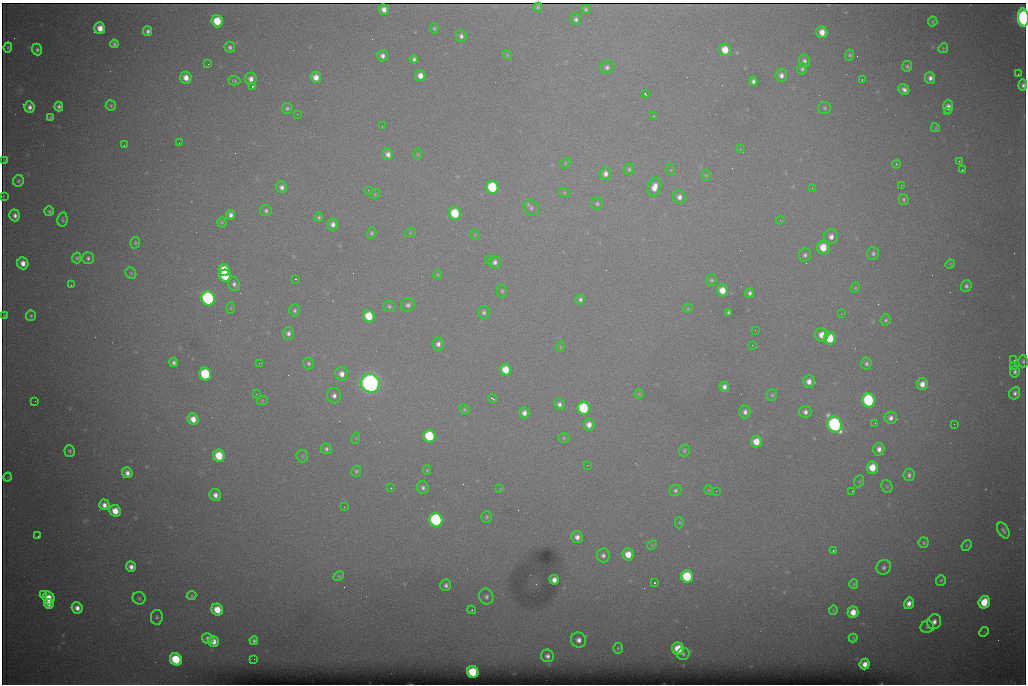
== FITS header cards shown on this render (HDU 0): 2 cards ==
NAXIS1  =                 1024 /fastest changing axis
NAXIS2  =                  682 /next to fastest changing axis

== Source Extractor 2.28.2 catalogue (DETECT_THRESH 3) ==
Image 1024 x 682 px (HDU 0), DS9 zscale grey, 1 PNG px = 1 image px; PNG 1028 x 686 px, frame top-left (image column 1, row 682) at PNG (2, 3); each listed source drawn as its Kron ellipse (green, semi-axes under 4 px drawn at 4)
Background 6720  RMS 56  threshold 167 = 3 sigma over >= 5 px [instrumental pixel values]
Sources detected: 256; all 256 listed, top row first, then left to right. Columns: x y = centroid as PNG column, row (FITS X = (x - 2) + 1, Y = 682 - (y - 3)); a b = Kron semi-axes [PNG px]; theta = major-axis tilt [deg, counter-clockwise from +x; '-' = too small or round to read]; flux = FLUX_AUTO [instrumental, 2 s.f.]
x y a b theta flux
538 7 4 3 - 6.5e+03
384 9 5 5 - 2.7e+04
586 9 4 4 - 8.0e+03
1023 18 9 5 -86 1.3e+06
576 19 6 5 - 1.2e+04
217 21 6 5 - 1.3e+05
933 21 5 5 - 6.2e+03
100 28 6 5 - 4.6e+04
434 28 5 3 - 6.1e+03
148 31 5 4 - 1.4e+04
822 32 6 5 - 4.4e+04
461 36 6 5 - 1.3e+04
114 44 4 4 - 8.5e+03
8 47 5 3 - 5.0e+03
230 47 5 5 - 1.1e+04
943 48 5 4 - 4.8e+03
37 49 6 5 - 1.0e+04
725 50 6 5 - 6.9e+04
507 55 5 4 - 4.4e+03
850 55 5 5 - 8.1e+03
383 56 5 5 - 1.7e+04
414 59 4 4 - 1.1e+04
804 61 6 5 - 1.5e+04
208 64 3 2 - 3.1e+03
907 66 5 5 - 8.5e+03
607 67 6 6 - 1.3e+04
802 69 5 5 - 1.1e+04
1018 74 2 2 - 1.4e+04
781 75 6 6 - 2.1e+04
420 76 5 5 - 3.2e+04
186 77 6 5 - 3.9e+04
316 77 5 5 - 3.6e+04
930 78 6 5 - 1.9e+04
251 79 6 5 - 2.4e+04
862 79 3 2 - 4.6e+03
234 81 6 4 -3 7.3e+03
753 81 4 4 - 1.2e+04
1023 85 5 4 - 1.3e+04
252 86 3 3 - 8.7e+04
904 89 6 5 - 1.9e+04
645 94 3 2 - 4.7e+03
111 105 5 5 - 7.1e+03
59 106 5 4 - 1.2e+04
30 107 6 5 - 1.9e+04
948 107 7 5 88 2.6e+04
287 108 5 5 - 8.1e+03
825 108 6 6 - 7.2e+03
947 112 2 2 - 3.6e+03
297 114 2 2 - 2.2e+03
653 116 2 2 - 2.1e+03
50 118 4 3 - 5.1e+03
382 126 2 2 - 1.5e+03
935 128 4 3 - 4.4e+03
179 143 3 2 - 3.9e+03
124 145 2 2 - 1.8e+03
740 149 3 3 - 3.2e+03
388 154 6 5 - 2.2e+04
417 154 5 3 - 3.8e+03
4 160 3 2 - 3.2e+03
959 161 2 2 - 2.2e+03
565 163 6 4 48 5.0e+03
896 164 4 3 - 4.2e+03
629 169 6 5 - 7.5e+03
671 170 6 4 -72 4.1e+03
962 170 3 2 - 2.4e+03
605 174 6 6 - 2.2e+04
706 175 5 4 - 4.8e+03
18 181 6 5 - 8.2e+03
901 185 2 2 - 1.4e+03
282 187 6 5 - 1.7e+04
492 187 6 6 - 2.8e+05
654 187 9 6 72 4.3e+04
812 188 3 2 - 4.2e+03
368 190 3 2 - 9.0e+03
564 192 5 3 - 4.5e+03
375 194 5 4 - 4.6e+03
3 196 3 2 - 2.5e+03
679 197 7 6 - 2.1e+04
904 199 5 5 - 7.4e+03
597 203 6 6 - 8.8e+03
531 208 8 7 - 1.3e+04
49 211 5 5 - 8.3e+03
266 211 6 5 - 1.0e+04
455 213 6 6 - 1.6e+05
15 215 6 5 - 1.8e+04
231 215 5 4 - 1.7e+04
319 217 5 4 - 7.4e+03
62 219 7 5 80 7.4e+03
780 220 4 4 - 4.2e+03
222 222 5 4 - 4.9e+03
333 224 6 5 - 1.9e+04
372 233 6 4 75 8.0e+03
410 233 5 3 - 3.3e+03
475 235 6 4 -48 3.9e+03
831 236 7 7 - 2.4e+04
135 243 6 5 - 6.2e+03
823 247 7 6 - 8.1e+04
873 253 6 6 - 1.0e+04
805 255 6 6 - 1.2e+04
77 258 5 4 - 7.7e+03
88 258 6 5 - 1.1e+04
488 260 2 2 - 2.1e+03
495 262 6 6 - 1.6e+04
23 263 6 5 - 3.5e+04
950 264 5 4 - 3.7e+03
224 270 6 5 - 1.0e+05
131 273 6 5 - 5.7e+03
438 275 4 4 - 4.4e+03
225 276 6 6 - 1.8e+05
295 279 3 2 - 6.5e+03
711 280 5 5 - 7.5e+03
234 284 7 5 -62 1.4e+04
71 285 3 2 - 7.0e+03
966 286 6 5 - 1.2e+04
855 288 5 4 - 4.6e+03
722 290 6 5 - 5.2e+04
502 291 7 5 -81 7.4e+03
749 293 5 4 - 1.3e+04
208 298 7 6 - 9.9e+05
580 299 5 4 - 1.1e+04
408 305 7 6 - 1.4e+04
389 306 6 5 - 8.2e+03
231 308 6 4 87 4.1e+03
688 308 5 4 - 4.0e+03
295 310 6 5 - 9.2e+03
484 312 6 6 - 1.1e+04
728 313 3 3 - 7.2e+03
841 314 2 2 - 2.9e+03
4 316 4 2 - 5.5e+03
31 316 5 5 - 6.4e+03
369 316 6 5 - 1.1e+05
886 320 6 5 - 8.2e+03
755 330 2 2 - 1.4e+03
288 333 6 5 - 1.5e+04
822 335 7 6 - 4.5e+04
830 338 6 6 - 1.2e+05
438 344 6 6 - 1.8e+04
752 345 3 2 - 4.5e+03
560 347 5 3 - 3.2e+03
1014 360 2 2 - 2.3e+03
1023 361 6 5 - 8.9e+03
173 362 4 4 - 1.2e+04
259 363 2 2 - 1.6e+03
309 363 6 5 - 9.2e+03
866 364 6 5 - 1.1e+04
1013 366 2 2 - 2.2e+04
506 370 6 5 - 7.5e+04
1015 371 6 5 - 1.2e+04
205 374 6 6 - 3.2e+05
342 374 7 6 - 3.0e+04
809 382 6 5 - 3.0e+04
370 383 9 9 - 2.5e+06
922 384 6 5 - 3.3e+04
724 387 5 4 - 1.8e+04
1015 393 6 5 - 1.5e+04
256 394 2 2 - 1.9e+03
639 394 4 4 - 4.8e+03
772 395 6 5 - 7.2e+03
334 396 7 7 - 2.0e+04
493 399 4 2 - 4.9e+03
868 400 7 6 - 4.8e+05
35 401 2 2 - 1.6e+03
262 401 5 3 - 3.7e+03
559 404 6 5 - 1.5e+04
584 408 6 6 - 3.2e+05
464 409 5 4 - 5.9e+03
745 412 6 5 - 1.7e+04
805 412 6 6 - 1.7e+04
524 413 5 5 - 2.4e+04
891 418 6 6 - 1.8e+04
193 419 6 5 - 4.4e+04
875 423 2 2 - 1.6e+03
835 424 8 7 - 1.2e+06
954 424 2 2 - 9.1e+03
589 425 6 5 - 3.1e+04
429 436 6 6 - 2.6e+05
356 438 6 3 73 4.1e+03
564 438 5 5 - 5.5e+03
756 442 6 5 - 6.2e+04
326 449 5 5 - 9.8e+03
879 449 6 5 - 2.4e+04
69 451 6 5 - 7.7e+03
684 451 6 5 - 6.9e+03
219 456 6 5 - 1.3e+05
302 456 6 6 - 7.5e+03
587 465 3 2 - 3.6e+03
872 468 6 5 - 7.8e+04
427 470 5 4 - 5.1e+03
356 471 5 5 - 7.5e+03
127 473 5 5 - 2.4e+04
909 475 6 5 - 1.2e+04
8 477 5 3 - 2.7e+03
859 481 6 5 - 6.2e+03
887 486 7 5 -69 6.5e+03
391 488 3 2 - 3.6e+03
423 488 6 5 - 1.2e+04
500 489 4 3 - 2.7e+03
675 490 6 5 - 1.0e+04
709 490 5 3 - 3.8e+03
716 491 2 2 - 1.9e+03
852 491 2 2 - 1.6e+03
215 495 6 5 - 2.5e+04
104 505 5 5 - 2.5e+04
344 507 2 2 - 4.2e+03
115 511 6 5 - 6.3e+04
487 517 6 5 - 7.6e+03
436 520 7 6 - 8.1e+05
679 523 6 4 90 4.9e+03
1003 530 8 5 -61 1.2e+04
38 536 2 2 - 1.8e+03
577 537 6 6 - 2.4e+04
924 543 5 5 - 6.9e+03
652 545 5 4 - 4.0e+03
967 545 5 3 - 4.2e+03
833 550 3 3 - 7.2e+03
628 554 6 5 - 6.0e+04
603 555 7 6 - 1.5e+04
131 567 5 4 - 2.4e+04
884 567 7 7 - 1.3e+04
339 576 6 4 29 4.8e+03
687 576 6 6 - 2.3e+05
554 580 5 5 - 2.7e+04
941 580 5 5 - 6.2e+03
654 583 3 3 - 9.5e+04
854 584 5 4 - 5.8e+03
446 585 6 5 - 1.4e+04
43 594 3 2 - 1.1e+04
192 596 5 4 - 5.4e+03
486 596 8 7 - 1.4e+04
49 598 6 6 - 7.9e+04
139 598 6 6 - 8.5e+03
984 602 6 5 - 1.3e+05
909 603 6 5 - 2.8e+04
49 604 5 5 - 3.5e+04
77 608 6 5 - 2.8e+04
217 610 6 5 - 8.6e+04
472 610 4 4 - 5.1e+03
833 610 4 4 - 3.9e+03
853 612 6 5 - 5.0e+04
157 617 7 6 - 9.1e+03
934 622 8 6 68 2.4e+04
927 627 6 6 - 8.5e+03
984 632 5 4 - 4.0e+03
208 638 6 5 - 1.5e+04
853 638 4 4 - 5.0e+03
254 640 4 4 - 9.2e+03
578 640 8 7 - 2.4e+04
214 641 5 5 - 3.5e+04
618 648 5 4 - 5.7e+03
678 649 6 6 - 1.2e+05
683 654 6 6 - 1.1e+04
547 656 6 6 - 1.7e+04
176 659 6 5 - 2.2e+05
254 659 2 2 - 4.7e+03
865 664 5 5 - 3.4e+04
473 672 6 5 - 2.0e+05
At the frame edge (FLAGS 8, measured only in part): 3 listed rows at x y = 1023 18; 1023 85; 1023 361

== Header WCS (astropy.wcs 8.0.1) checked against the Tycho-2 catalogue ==
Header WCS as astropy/WCSLIB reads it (CRVAL/CRPIX/CD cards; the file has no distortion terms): RA---TAN/DEC--TAN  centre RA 07:06:07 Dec +31:10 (106.53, +31.16 deg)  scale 1.44 arcsec/px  FOV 24.5' x 16.3'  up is -93 deg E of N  parity flipped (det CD > 0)
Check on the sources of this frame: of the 60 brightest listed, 8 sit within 2.2 arcsec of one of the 15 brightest Tycho-2 stars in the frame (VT <= 12.35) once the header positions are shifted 0.41 arcsec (0.39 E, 0.11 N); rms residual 1.02 arcsec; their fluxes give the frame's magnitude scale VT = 25.58 - 2.5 log10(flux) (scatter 0.38 mag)
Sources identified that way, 8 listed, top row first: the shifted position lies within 2.2 arcsec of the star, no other Tycho-2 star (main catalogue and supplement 1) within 4.4 arcsec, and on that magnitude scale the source's flux lands within +1.5 / -3 mag of the star's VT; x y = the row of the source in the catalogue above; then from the Tycho-2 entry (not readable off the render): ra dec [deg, ICRS J2000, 3 dp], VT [Tycho-2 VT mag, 2 dp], TYC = Tycho-2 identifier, HIP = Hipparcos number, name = IAU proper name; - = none
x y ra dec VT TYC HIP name
492 187 106.458 +31.151 12.35 2438-728-1 - -
205 374 106.551 +31.041 11.84 2438-663-1 - -
370 383 106.552 +31.106 9.20 2438-180-1 - -
868 400 106.550 +31.305 11.61 2438-184-1 - -
584 408 106.559 +31.192 11.79 2438-1039-1 - -
835 424 106.562 +31.292 10.01 2438-106-1 - -
436 520 106.614 +31.135 11.36 2438-550-1 - -
473 672 106.684 +31.152 11.76 2438-931-1 - -